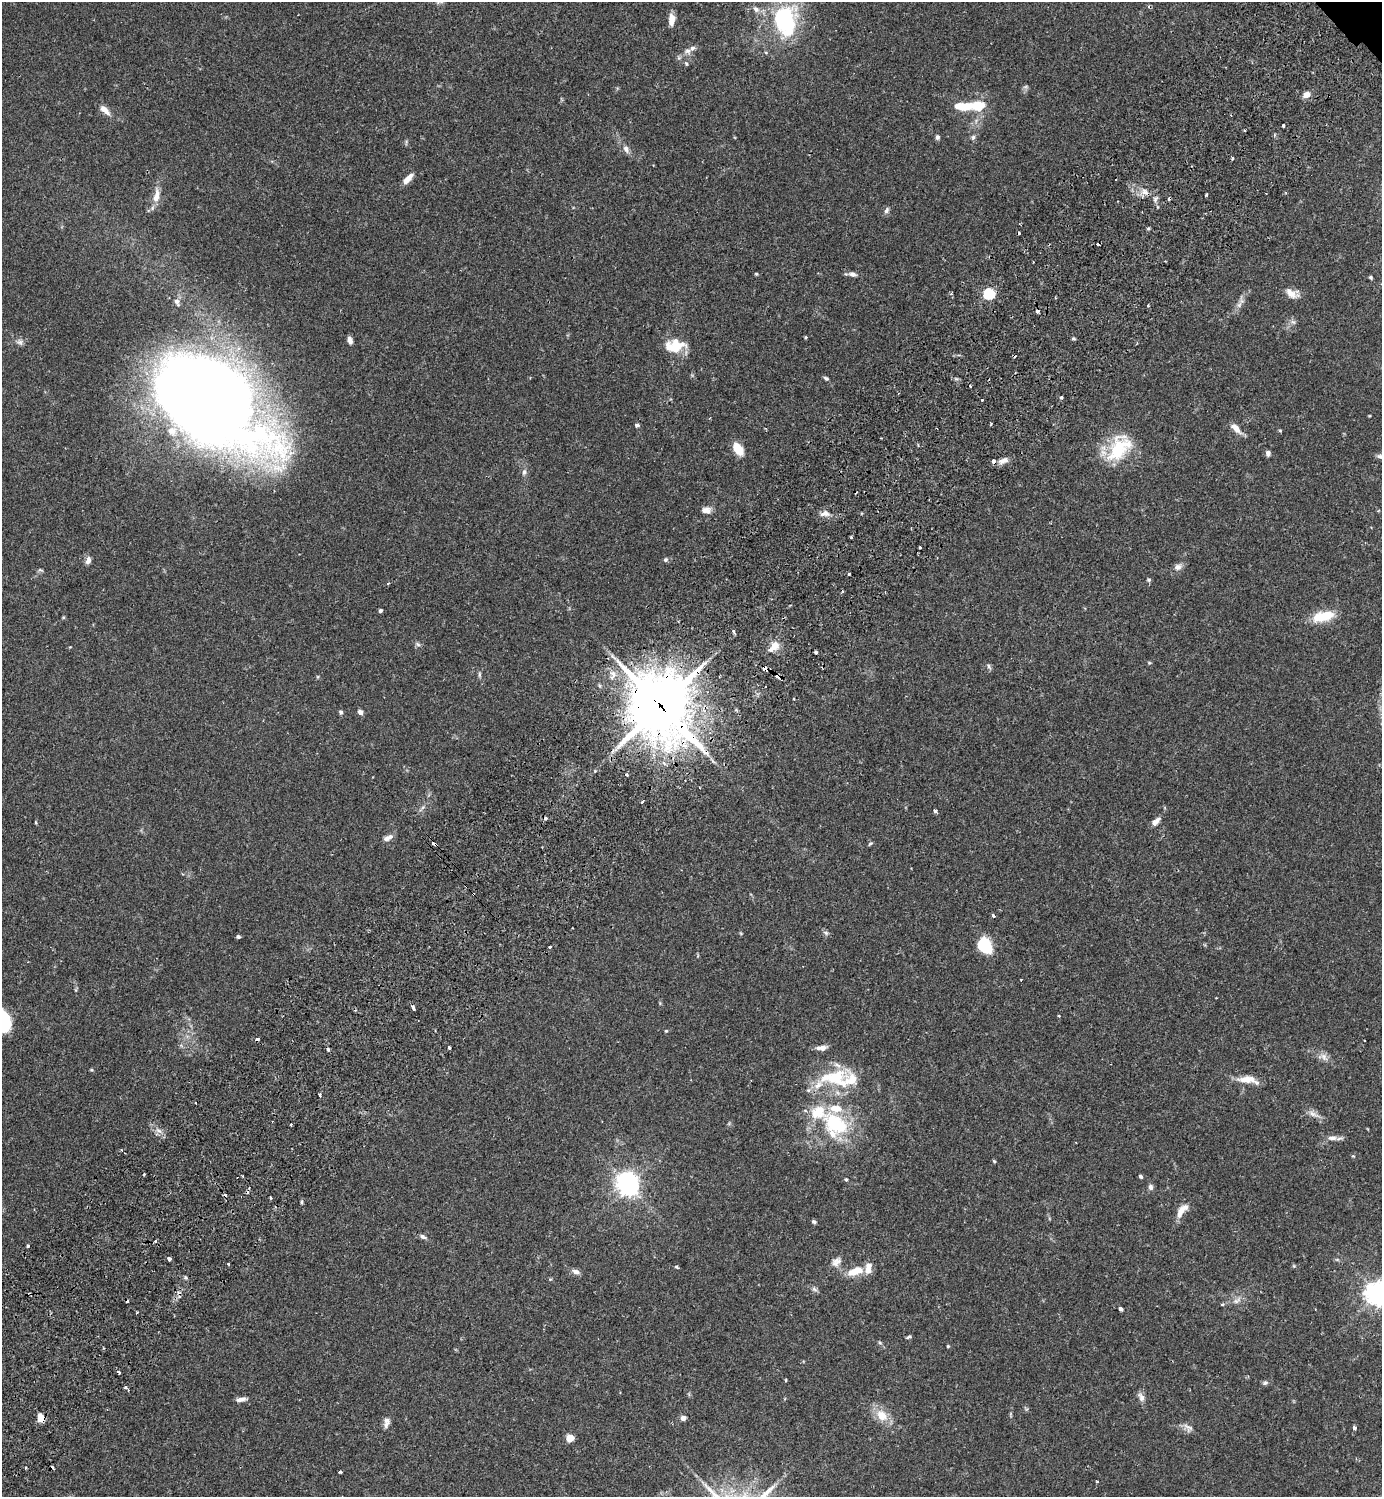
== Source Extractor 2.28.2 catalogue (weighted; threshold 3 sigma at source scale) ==
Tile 7 of 4 x 4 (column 3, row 2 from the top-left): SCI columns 3104-4483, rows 3034-4528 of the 6066 x 6070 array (HDU 1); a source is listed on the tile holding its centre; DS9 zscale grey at full resolution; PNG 1384 x 1499 px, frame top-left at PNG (2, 2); no overlay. Shown black and unused: <1% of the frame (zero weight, under 2 of 3 exposures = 3% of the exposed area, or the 3 px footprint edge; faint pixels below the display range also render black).
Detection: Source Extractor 2.28.2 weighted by HDU 2 'WHT'; one run over the whole footprint, this tile lists its part. Background 0.0889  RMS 0.0056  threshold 0.0254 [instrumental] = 3 sigma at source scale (4.5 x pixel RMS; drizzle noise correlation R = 1.50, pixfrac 1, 0.05/0.05 arcsec/px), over >= 5 px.
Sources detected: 179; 1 inside a brighter object's white glare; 19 cosmic-ray / hot-pixel residue — not listed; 12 inside a brighter listed object's ellipse — not listed separately; the other 147 listed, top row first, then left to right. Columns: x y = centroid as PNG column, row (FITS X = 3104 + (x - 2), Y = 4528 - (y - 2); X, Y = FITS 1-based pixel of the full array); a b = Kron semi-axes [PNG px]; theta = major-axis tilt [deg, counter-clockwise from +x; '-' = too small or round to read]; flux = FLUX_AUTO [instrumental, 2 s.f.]
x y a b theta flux
756 9 9 7 -42 2.5
672 20 12 6 85 5.3
785 21 35 24 -85 51
688 51 9 7 -2 2.1
686 64 6 4 -69 0.79
1025 87 7 4 19 0.9
1306 95 9 7 22 3.4
978 106 15 10 6 13
105 110 13 6 -42 4.7
1283 125 3 3 - 2.1
937 137 6 5 - 1.3
973 137 7 5 74 1.2
626 149 11 7 -66 2.3
1232 158 3 3 - 1.3
408 179 14 6 48 4.9
1144 192 11 6 -45 2.8
156 196 20 8 79 6.4
1155 199 8 4 80 1.5
886 210 8 6 58 1.6
756 274 5 4 - 0.59
852 274 8 6 -16 2.2
1371 277 5 4 - 0.73
1291 293 17 8 -35 4.8
989 294 5 5 - 56
177 302 10 6 -66 1.8
1148 305 3 3 - 0.98
1239 305 9 7 62 2.2
1293 322 8 4 -43 1.2
805 337 3 3 - 0.75
1073 338 5 3 - 0.73
350 340 8 5 -74 2.2
20 342 10 7 -15 1.9
675 347 24 13 3 13
826 378 7 4 -30 1.1
970 386 3 3 - 0.82
1061 397 4 3 - 1.1
209 401 87 53 -32 1300
991 424 4 3 - 0.5
637 425 4 4 - 1.9
1236 429 15 7 -46 4.9
1280 431 5 3 - 0.53
738 449 12 7 -57 10
1118 449 42 23 64 27
1268 453 6 5 - 1.8
1004 461 14 7 19 3.4
524 472 9 5 75 1.6
706 510 12 8 4 3.1
825 514 13 7 7 3.2
851 537 3 3 - 0.66
920 547 3 3 - 1.4
88 560 10 6 73 2.4
665 560 6 5 - 1.1
1178 567 9 7 22 2.8
40 570 8 3 -5 0.78
849 574 3 3 - 0.84
1149 580 5 5 - 0.85
380 611 4 3 - 1.3
1323 616 27 11 13 14
63 617 5 3 - 0.55
733 632 4 3 - 2.1
418 644 7 5 -43 1.2
775 646 11 10 - 5.3
816 652 3 3 - 3.9
1149 663 5 4 - 0.61
989 666 9 4 -64 1.2
765 669 4 3 - 4.4
479 674 8 4 90 1
613 674 13 7 88 3.7
777 675 5 3 - 8.4
794 699 3 2 - 0.59
660 705 25 22 -61 2500
341 712 5 5 - 1.3
360 712 6 5 - 2.2
627 775 3 3 - 2.2
642 802 4 3 - 1.5
423 807 6 5 - 1.1
935 811 4 3 - 1.8
36 822 4 3 - 0.68
1156 822 13 6 44 3.3
388 838 13 6 26 2.9
434 844 5 3 - 3.8
870 844 7 3 30 0.66
993 916 4 3 - 1.5
826 933 6 5 - 1.2
238 936 4 4 - 0.9
984 946 17 14 -55 19
550 947 3 3 - 1.1
413 1007 4 3 - 2.4
1058 1016 3 3 - 0.59
666 1031 4 4 - 0.5
449 1047 3 3 - 3.4
822 1048 14 6 4 3.2
328 1050 3 3 - 1.9
1324 1057 12 7 -59 3
91 1070 5 3 - 0.62
834 1078 48 25 3 31
1246 1079 23 10 1 7.5
320 1095 4 3 - 1.4
195 1103 3 2 - 0.85
1313 1114 16 6 -25 3.2
835 1125 38 28 -45 44
159 1131 7 4 -19 1.5
1332 1138 12 7 1 3
121 1150 4 3 - 0.76
994 1161 4 3 - 0.6
144 1174 3 3 - 1.3
1141 1176 5 4 - 0.98
846 1179 4 4 - 0.71
629 1186 7 6 - 320
1150 1187 8 6 -70 1.7
302 1202 6 4 89 0.69
1182 1210 23 8 53 5.7
814 1222 6 4 -25 1
423 1237 10 5 -26 1.6
155 1241 3 3 - 1.1
28 1246 3 3 - 1.7
169 1259 4 3 - 3
836 1262 15 10 41 3.5
228 1264 3 2 - 0.68
1294 1266 6 4 -72 0.59
676 1267 5 3 - 0.75
855 1271 22 10 19 9.2
576 1272 10 6 -22 2.5
185 1278 5 4 - 0.86
814 1289 8 5 -28 1.4
1378 1294 8 8 - 420
1222 1305 5 4 - 0.87
1120 1309 3 3 - 1.4
909 1337 6 3 24 0.87
880 1343 5 4 - 0.79
948 1346 4 4 - 0.59
119 1372 4 3 - 2.5
786 1380 4 3 - 0.47
1265 1383 7 6 - 1.3
126 1388 6 3 -47 3
1141 1397 13 7 -66 2.6
241 1399 12 5 10 2.5
882 1415 14 11 -47 9.5
41 1418 8 6 -58 6.3
683 1418 6 5 - 2.2
386 1425 9 7 83 2.2
1188 1427 18 4 -23 2.2
1354 1428 4 3 - 1.9
570 1438 5 5 - 8.9
25 1468 3 2 - 0.62
340 1472 4 3 - 1.1
1097 1482 3 2 - 0.55
Overlapping masked pixels (flux is a lower limit): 6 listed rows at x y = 765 669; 777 675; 660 705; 434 844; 834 1078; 41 1418
Isophote crosses this tile's border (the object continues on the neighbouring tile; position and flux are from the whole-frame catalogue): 1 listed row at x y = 1378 1294
Unlisted compact peaks at least as high as the median listed source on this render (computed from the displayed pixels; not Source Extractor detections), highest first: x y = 1206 195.